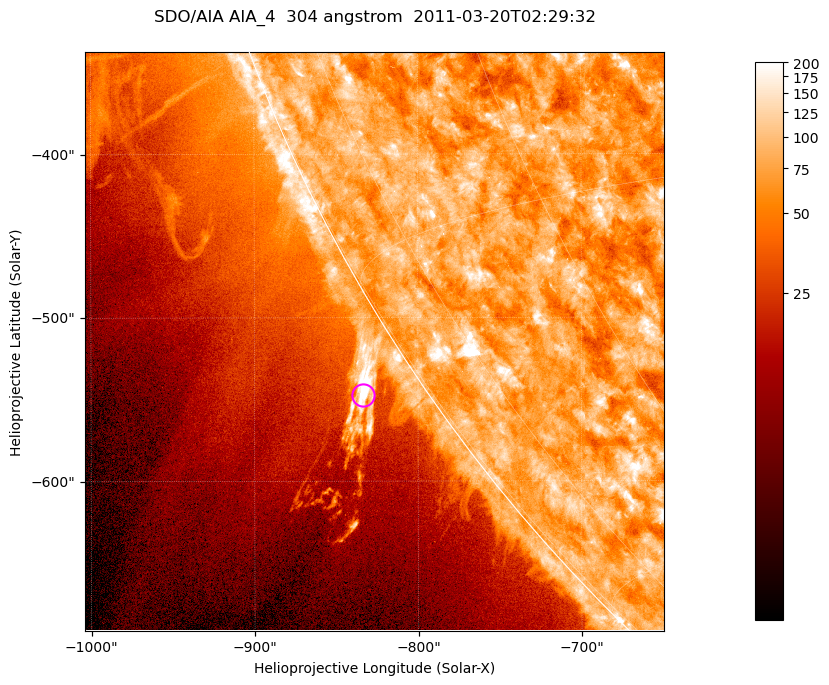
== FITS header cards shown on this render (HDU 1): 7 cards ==
TELESCOP= 'SDO/AIA '           / For AIA: SDO/AIA
INSTRUME= 'AIA_4   '           / For AIA: AIA_ATA1, AIA_ATA2, AIA_ATA3 or AIA_AT
WAVELNTH=                  304 / [angstrom] Wavelength
WAVEUNIT= 'angstrom'           / Wavelength unit: angstrom
DATE-OBS= '2011-03-20T02:29:32.126' / [ISO] Date when observation started; ISO 8
CTYPE1  = 'HPLN-TAN'           / CTYPE1; Typically HPLN
CTYPE2  = 'HPLT-TAN'           / CTYPE2; Typically HPLT

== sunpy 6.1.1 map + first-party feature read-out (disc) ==
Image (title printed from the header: SDO/AIA AIA_4  304 angstrom  2011-03-20T02:29:32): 590 x 590 px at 0.6 arcsec/px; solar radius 964 arcsec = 1606 px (partial field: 1.9% of the solar disc is inside the frame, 44% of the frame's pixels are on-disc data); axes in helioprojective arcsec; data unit not stated in the header (colour bar unlabelled)
Orientation: roll -0.132 deg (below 1 deg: not rotated)
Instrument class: DISC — disc imager (sunpy class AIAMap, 304 A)
Bright regions (active regions / flare kernels): reference = the on-disc median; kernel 5 px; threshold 5 sigma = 113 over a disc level ~75.2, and >= 1.15x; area >= 348 px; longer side >= 7 px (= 4.2 arcsec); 0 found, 0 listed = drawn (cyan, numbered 1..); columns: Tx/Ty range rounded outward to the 2 arcsec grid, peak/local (2 s.f.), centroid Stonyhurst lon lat
Off-limb structures (1.02-1.3 R_sun): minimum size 174 px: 6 found; the strongest spans PA ~120..125 deg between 1.02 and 1.06 R_sun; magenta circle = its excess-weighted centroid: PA ~125 deg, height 1.03 R_sun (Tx ~-834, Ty ~-546 arcsec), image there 7.9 x the reference